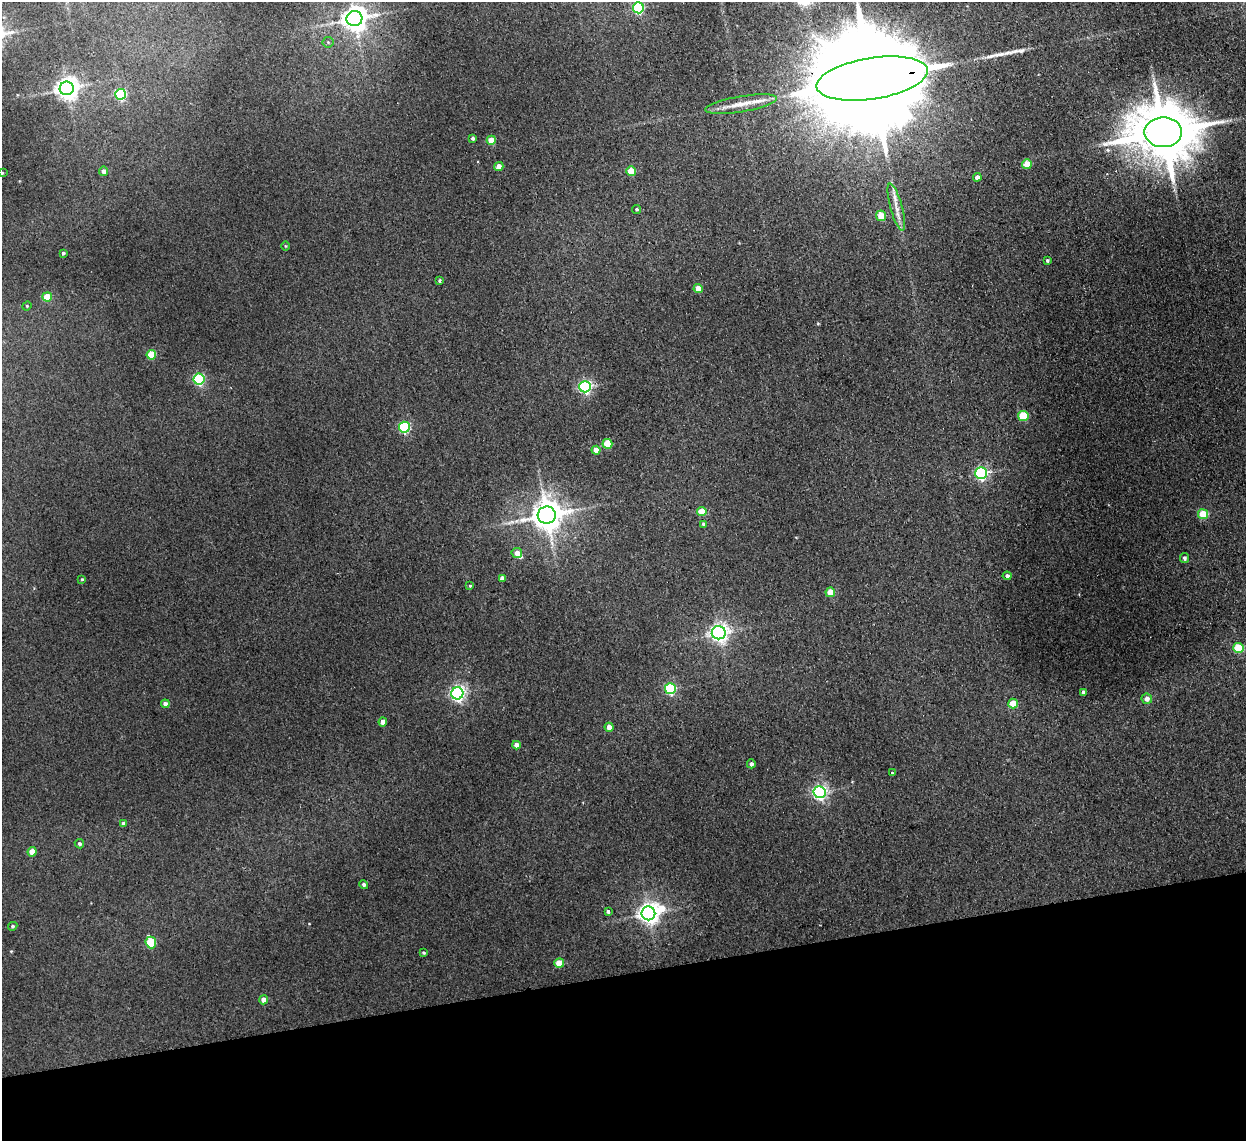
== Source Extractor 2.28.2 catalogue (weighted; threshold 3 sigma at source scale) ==
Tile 14 of 4 x 4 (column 2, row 4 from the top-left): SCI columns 1297-2540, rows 154-1292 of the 5079 x 4977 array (HDU 1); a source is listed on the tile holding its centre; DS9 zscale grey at full resolution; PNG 1248 x 1143 px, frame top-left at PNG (2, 2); each listed source drawn as its Kron ellipse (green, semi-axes under 4 px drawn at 4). Shown black and unused: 15% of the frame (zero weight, under 2 of 3 exposures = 3% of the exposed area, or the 3 px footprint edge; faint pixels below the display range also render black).
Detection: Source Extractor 2.28.2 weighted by HDU 2 'WHT'; one run over the whole footprint, this tile lists its part. Background 0.072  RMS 0.01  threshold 0.0452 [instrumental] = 3 sigma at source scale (4.5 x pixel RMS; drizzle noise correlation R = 1.50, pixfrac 1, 0.05/0.05 arcsec/px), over >= 5 px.
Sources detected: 73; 1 inside a brighter object's white glare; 1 long thin detection or spike segment (spike, bleed or trail) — neither listed nor drawn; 1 inside a brighter listed object's ellipse — not listed separately; the other 70 listed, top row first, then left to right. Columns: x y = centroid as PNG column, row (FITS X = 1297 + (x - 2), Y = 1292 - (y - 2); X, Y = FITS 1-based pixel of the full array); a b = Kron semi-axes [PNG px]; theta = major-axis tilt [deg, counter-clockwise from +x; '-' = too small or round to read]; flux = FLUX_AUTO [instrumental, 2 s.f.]
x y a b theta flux
638 8 5 5 - 110
354 19 8 7 - 1100
328 42 5 5 - 1.5
872 78 56 20 9 58000
67 88 7 7 - 800
121 94 5 5 - 120
741 104 36 8 9 17
1163 132 18 15 0 7400
473 138 3 3 - 1.9
491 140 5 4 - 19
1027 164 5 5 - 21
499 167 5 4 - 10
104 171 5 4 - 4.4
631 171 5 5 - 24
2 173 4 3 - 0.82
977 177 4 4 - 4.6
896 207 24 6 -74 9.6
636 209 4 4 - 1.4
881 216 5 5 - 25
285 246 5 3 - 0.82
63 253 3 3 - 1.5
1047 260 3 3 - 1.6
440 281 3 3 - 1.4
698 288 4 4 - 10
47 297 5 4 - 22
27 306 5 4 - 1.1
151 355 5 5 - 34
199 379 5 5 - 120
585 387 6 5 - 190
1023 416 5 5 - 36
404 427 5 5 - 110
607 444 5 5 - 37
596 450 4 4 - 9.8
981 473 6 6 - 150
702 512 5 4 - 22
1203 514 5 5 - 28
547 515 9 8 - 1900
703 524 4 3 - 2.2
517 553 5 5 - 5.2
1184 558 5 4 - 2.6
1007 576 4 4 - 2.7
502 578 4 4 - 4.6
82 579 3 3 - 0.95
470 586 4 3 - 0.98
830 592 5 4 - 21
719 633 7 6 - 480
1239 648 5 5 - 47
670 689 5 5 - 100
1083 692 4 3 - 2.4
457 693 6 6 - 290
1147 699 5 5 - 5.1
165 704 4 4 - 3.9
1013 704 5 5 - 20
383 722 4 4 - 8.3
609 727 4 4 - 9.1
517 745 4 4 - 7.1
751 764 4 4 - 3.4
892 773 3 3 - 1
819 792 6 6 - 260
124 824 4 4 - 4.1
79 844 5 4 - 2.4
32 852 4 4 - 12
364 884 5 4 - 1.9
608 912 3 3 - 3
648 913 7 7 - 650
13 926 5 4 - 1.5
151 942 6 5 - 53
423 953 4 3 - 1.3
559 963 5 5 - 21
264 1000 4 4 - 7.3
Overlapping masked pixels (flux is a lower limit): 1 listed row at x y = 872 78
Isophote crosses this tile's border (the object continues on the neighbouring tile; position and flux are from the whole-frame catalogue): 1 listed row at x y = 2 173